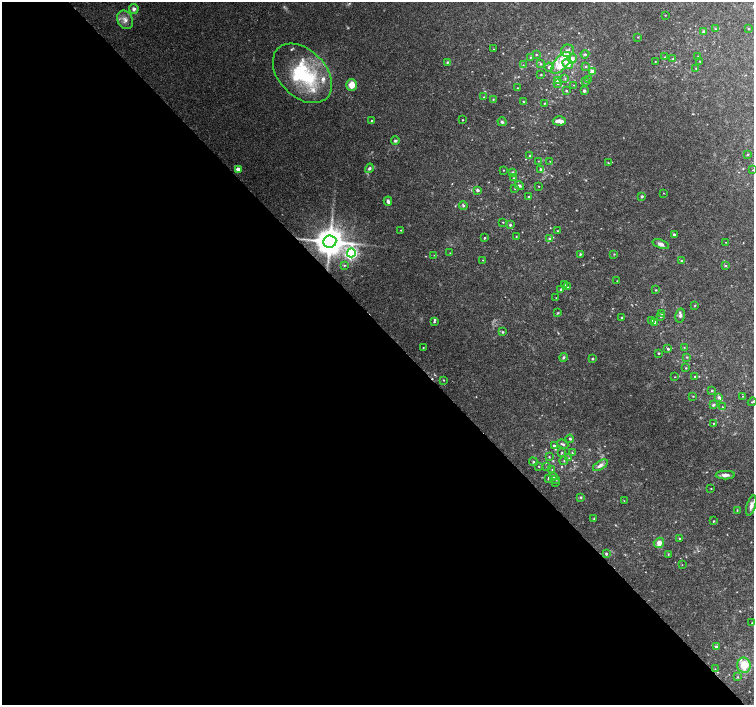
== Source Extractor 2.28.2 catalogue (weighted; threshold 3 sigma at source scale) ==
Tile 9 of 4 x 4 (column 1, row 3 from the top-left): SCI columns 7-1509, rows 1620-3025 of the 6019 x 5987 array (HDU 1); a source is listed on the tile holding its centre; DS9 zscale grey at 2 x 2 block average (1 PNG px = mean of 2 x 2 image px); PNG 756 x 707 px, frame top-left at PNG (2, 2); each listed source drawn as its Kron ellipse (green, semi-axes under 4 px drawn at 4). Shown black and unused: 54% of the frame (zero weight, under 3 of 4 exposures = <1% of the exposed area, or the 3 px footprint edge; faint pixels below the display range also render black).
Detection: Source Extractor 2.28.2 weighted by HDU 2 'WHT'; one run over the whole footprint, this tile lists its part. Background 0.0958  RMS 0.0056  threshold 0.0253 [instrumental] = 3 sigma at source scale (4.5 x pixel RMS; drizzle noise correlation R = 1.50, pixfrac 1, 0.0396/0.0396 arcsec/px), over >= 5 px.
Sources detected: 181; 2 too faint to see at this stretch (2 x 2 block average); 1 cosmic-ray / hot-pixel residue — neither listed nor drawn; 19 inside a brighter listed object's ellipse — not listed separately; the other 159 listed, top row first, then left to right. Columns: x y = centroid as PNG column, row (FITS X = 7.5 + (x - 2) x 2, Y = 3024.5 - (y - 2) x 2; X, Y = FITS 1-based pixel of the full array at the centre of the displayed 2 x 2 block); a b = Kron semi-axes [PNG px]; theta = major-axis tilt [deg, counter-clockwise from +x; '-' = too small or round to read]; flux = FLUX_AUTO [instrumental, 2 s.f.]
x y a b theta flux
134 9 5 5 - 4.6
665 15 2 2 - 0.55
125 20 10 7 -59 8
715 29 3 3 - 0.92
748 29 2 2 - 1.2
704 32 3 3 - 3.9
638 37 3 2 - 0.65
493 49 2 2 - 0.52
567 51 6 6 - 5.5
536 54 3 3 - 1.1
585 54 4 3 - 2
698 56 2 2 - 0.8
530 57 3 3 - 1.2
665 57 3 2 - 0.82
572 59 5 4 - 4.8
673 59 3 3 - 1.5
655 61 2 2 - 0.74
700 61 3 2 - 0.65
447 62 3 3 - 1.4
561 63 13 6 49 13
541 64 3 3 - 1.4
568 64 5 4 - 15
523 65 3 2 - 0.78
586 66 3 3 - 1.3
549 67 4 3 - 2.4
696 68 2 2 - 0.83
592 72 4 4 - 7.8
302 73 35 23 -45 110
541 75 3 2 - 0.93
565 78 3 2 - 0.99
589 79 2 2 - 0.91
557 80 3 3 - 7.3
586 81 3 3 - 1.4
558 83 3 3 - 1.2
352 85 6 5 - 15
574 85 2 2 - 0.49
517 88 2 2 - 0.9
566 91 3 3 - 1.3
584 91 3 2 - 3.4
484 97 3 2 - 0.84
493 99 3 3 - 1.1
524 102 4 3 - 1.4
544 103 3 2 - 1.1
462 120 2 2 - 0.78
371 121 2 2 - 1.1
559 121 6 4 -2 5.4
502 122 4 3 - 2
395 141 4 4 - 2.2
748 154 3 2 - 0.95
530 156 4 3 - 2
538 161 3 2 - 0.65
550 161 2 2 - 0.64
608 163 3 2 - 0.72
369 168 5 4 - 2.7
238 169 3 3 - 9.1
540 169 3 3 - 2.5
503 170 2 2 - 0.58
753 170 2 2 - 0.48
512 172 3 3 - 1.6
514 178 3 2 - 0.95
519 186 5 3 - 2.4
539 186 2 2 - 0.62
515 189 2 2 - 0.64
477 190 3 3 - 3.3
663 193 2 2 - 0.53
529 196 2 2 - 0.99
642 196 3 2 - 2.1
388 201 4 3 - 3.7
463 205 4 3 - 2
503 222 2 2 - 0.74
510 225 4 3 - 1.9
401 230 3 2 - 0.68
557 231 3 2 - 0.59
674 235 3 3 - 2.5
516 236 2 2 - 0.81
484 238 2 2 - 1.4
549 239 4 4 - 2.1
330 241 6 6 - 2400
726 242 2 2 - 0.51
661 244 9 4 -20 4.5
351 253 4 4 - 240
450 253 2 2 - 0.53
580 254 4 2 - 1.8
614 254 3 2 - 0.87
434 255 3 2 - 0.61
483 260 2 2 - 0.52
682 261 3 3 - 1.7
344 265 3 3 - 1
725 266 3 2 - 1
617 281 2 2 - 0.41
565 285 3 2 - 0.95
568 287 2 2 - 0.63
561 289 2 2 - 1.5
656 290 3 2 - 0.94
556 298 2 2 - 0.48
695 305 3 2 - 0.77
558 313 3 3 - 1
662 313 3 3 - 1.6
661 316 3 3 - 1.6
680 316 7 4 78 3.5
622 318 2 2 - 1.7
652 320 3 2 - 1.1
434 322 2 2 - 1.3
655 322 3 2 - 5.5
503 332 3 3 - 1.5
684 347 3 2 - 0.58
423 348 2 2 - 0.66
668 349 3 3 - 1.8
658 353 2 2 - 1.2
563 357 4 3 - 1.9
687 357 3 2 - 0.87
592 359 3 3 - 1.2
686 368 3 2 - 0.87
695 376 2 2 - 1.1
675 377 2 2 - 0.5
444 380 2 2 - 0.87
712 391 3 2 - 1.3
693 396 2 2 - 0.73
742 396 2 2 - 0.5
719 397 3 3 - 3.2
752 402 4 2 - 0.97
713 405 3 3 - 2
722 407 3 3 - 0.95
713 423 3 2 - 0.71
570 439 4 3 - 1.9
563 444 6 3 -23 2.4
554 446 3 3 - 2.6
562 452 3 3 - 1.2
572 453 3 2 - 0.91
549 457 3 2 - 1
569 458 3 3 - 1.3
564 461 4 2 - 0.93
533 462 4 3 - 1.7
600 465 8 4 32 5.5
539 466 3 2 - 0.86
547 467 2 2 - 0.48
552 470 3 2 - 0.88
725 475 10 4 0 5.2
554 477 2 2 - 0.65
549 478 3 2 - 1.6
556 479 2 2 - 0.56
556 482 3 2 - 1
711 489 2 2 - 0.63
580 497 4 3 - 1.4
624 501 2 2 - 0.52
751 505 10 4 74 5.6
737 510 3 2 - 0.81
594 519 3 3 - 1.2
713 521 2 2 - 1.1
680 538 2 2 - 0.79
659 543 5 5 - 7
606 554 3 2 - 1.6
668 554 4 2 - 0.81
682 565 2 2 - 0.54
752 623 3 2 - 0.65
716 647 3 3 - 2.6
744 665 7 6 - 24
715 669 2 2 - 0.5
738 677 3 2 - 0.89
Overlapping masked pixels (flux is a lower limit): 1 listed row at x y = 330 241
Isophote crosses this tile's border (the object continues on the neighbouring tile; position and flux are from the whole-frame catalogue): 2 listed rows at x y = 753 170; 752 402
Diffuse or blended objects may show on this block-average render without a row.